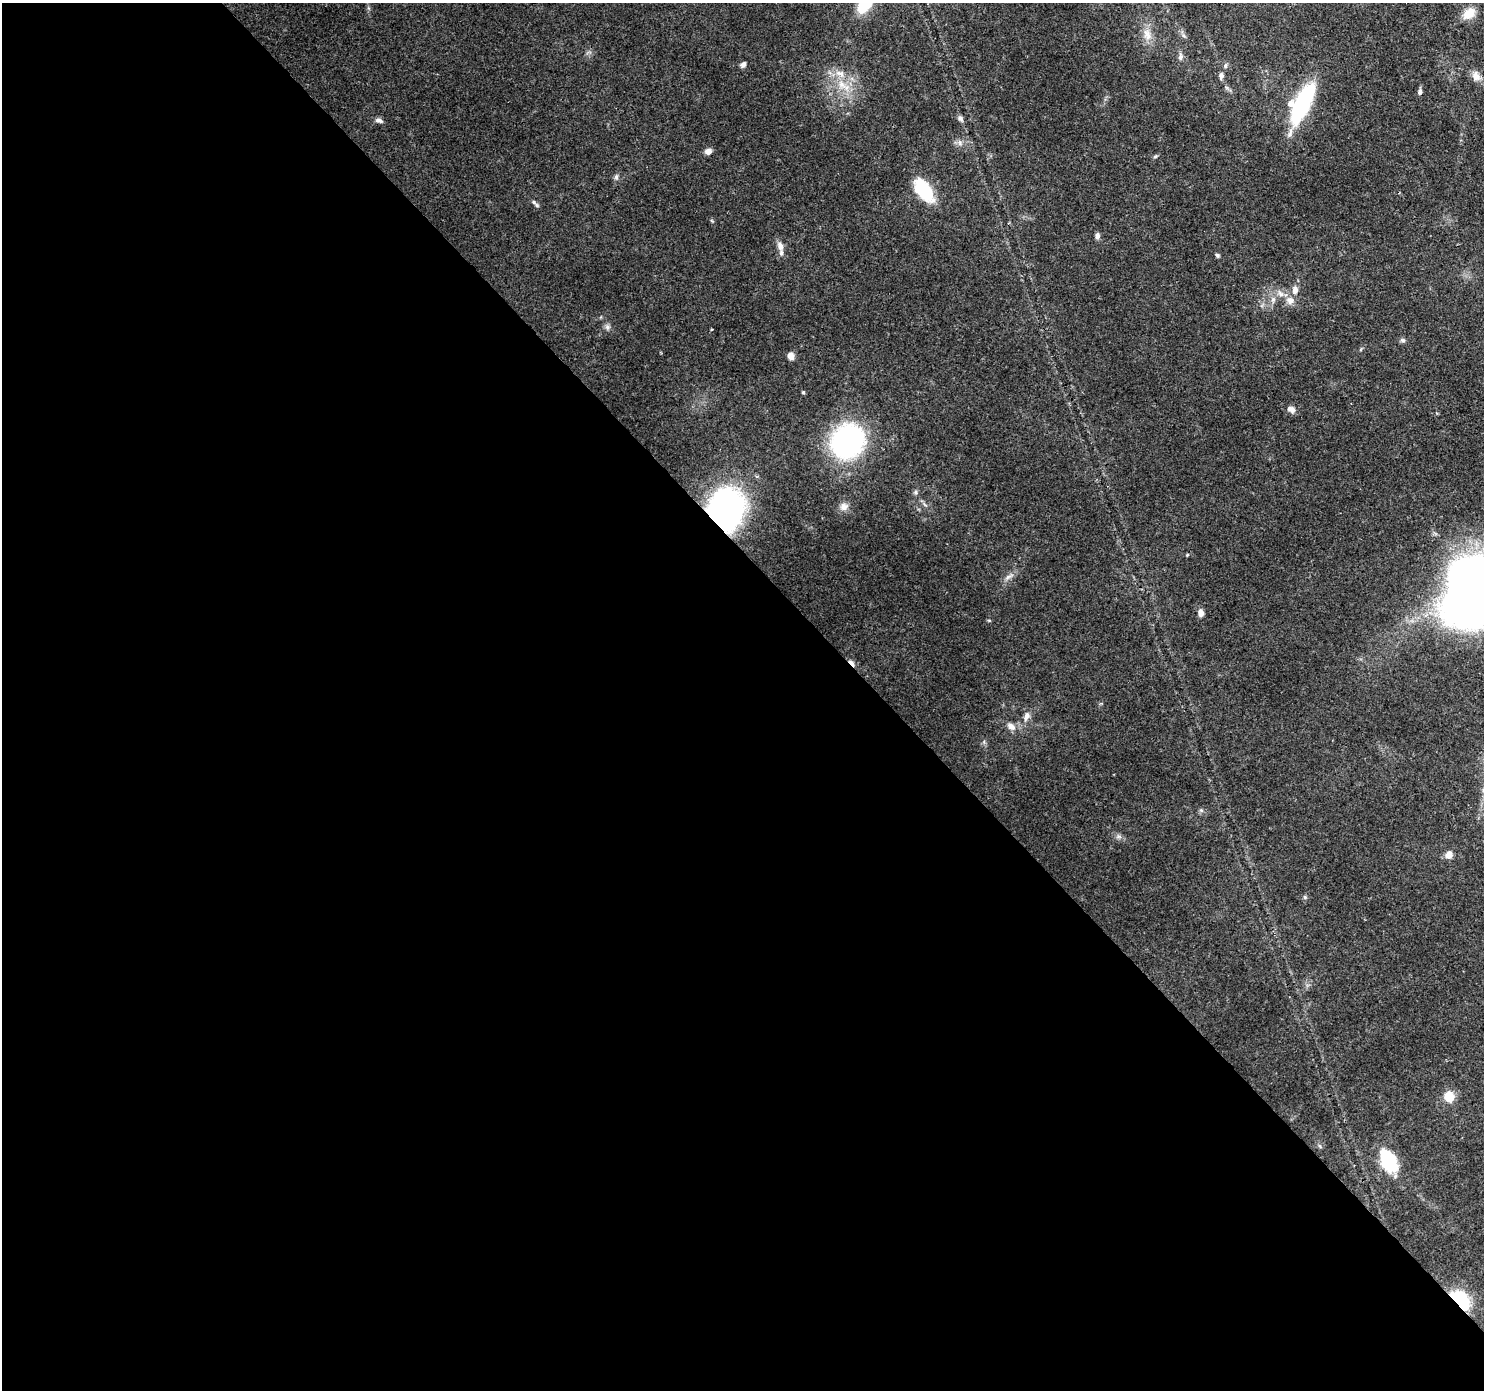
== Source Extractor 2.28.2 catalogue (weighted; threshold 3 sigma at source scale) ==
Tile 9 of 4 x 4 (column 1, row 3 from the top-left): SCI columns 91-1572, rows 1617-3004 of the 6113 x 6069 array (HDU 1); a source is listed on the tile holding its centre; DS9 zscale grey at full resolution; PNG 1486 x 1392 px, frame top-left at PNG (2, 3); no overlay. Shown black and unused: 59% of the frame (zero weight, under 3 of 4 exposures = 7% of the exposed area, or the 3 px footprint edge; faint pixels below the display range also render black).
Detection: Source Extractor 2.28.2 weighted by HDU 2 'WHT'; one run over the whole footprint, this tile lists its part. Background 0.13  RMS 0.0047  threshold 0.0213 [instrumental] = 3 sigma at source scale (4.5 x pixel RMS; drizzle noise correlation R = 1.50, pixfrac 1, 0.0396/0.0396 arcsec/px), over >= 5 px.
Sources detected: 55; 1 inside a brighter object's white glare — not listed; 2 inside a brighter listed object's ellipse — not listed separately; the other 52 listed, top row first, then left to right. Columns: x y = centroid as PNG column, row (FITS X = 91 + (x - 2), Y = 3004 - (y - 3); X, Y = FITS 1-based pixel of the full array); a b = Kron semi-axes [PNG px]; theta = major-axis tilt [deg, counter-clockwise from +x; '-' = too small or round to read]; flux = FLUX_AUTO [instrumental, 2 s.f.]
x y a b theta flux
865 3 21 12 62 22
1469 13 15 11 39 7.4
1147 35 19 11 -70 5.5
1180 57 10 6 84 1.6
743 64 7 5 53 1.7
1225 66 7 5 84 0.93
1221 75 8 6 -86 1.5
1476 76 14 11 -69 3.8
842 84 17 10 -53 8.2
1420 92 8 5 81 1.3
1302 103 41 13 65 57
961 119 10 6 -56 1.4
379 120 10 6 -18 1.8
960 143 9 6 -76 1.8
708 151 8 6 21 2.7
1155 156 6 4 29 0.73
616 177 9 5 81 1.3
924 190 27 14 -55 24
534 202 7 5 -26 1.2
712 221 6 3 -19 0.51
1097 236 7 6 - 1.7
780 246 13 8 -70 3.4
1217 255 6 5 - 0.82
1295 290 12 8 89 3.2
1280 293 12 7 -48 2.7
1273 300 10 6 90 2.3
1290 300 12 10 -29 3.8
607 327 8 7 - 1.6
712 329 3 2 - 0.51
1403 340 7 6 - 1.2
791 356 8 7 - 3
803 392 4 4 - 0.75
1291 409 11 8 -26 2.5
848 441 29 25 55 100
915 492 7 6 - 1
844 507 12 10 27 3.1
726 510 33 27 86 160
1187 555 4 3 - 0.44
1009 576 16 6 30 2.5
1483 581 45 30 -12 380
1201 613 8 6 -82 2.9
851 663 10 4 -47 3.8
1026 716 13 8 69 3.2
1011 726 14 9 -34 3.3
1201 810 6 5 - 0.84
1118 836 9 6 -6 1.5
1449 855 10 8 58 3.2
1305 897 6 5 - 0.77
1449 1097 12 10 -80 7.7
1320 1146 6 4 -70 0.75
1388 1162 10 7 -65 84
1460 1300 15 9 -45 52
Overlapping masked pixels (flux is a lower limit): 3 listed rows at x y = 726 510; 851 663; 1460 1300
Isophote crosses this tile's border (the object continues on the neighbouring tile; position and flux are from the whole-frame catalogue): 2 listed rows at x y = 865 3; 1483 581